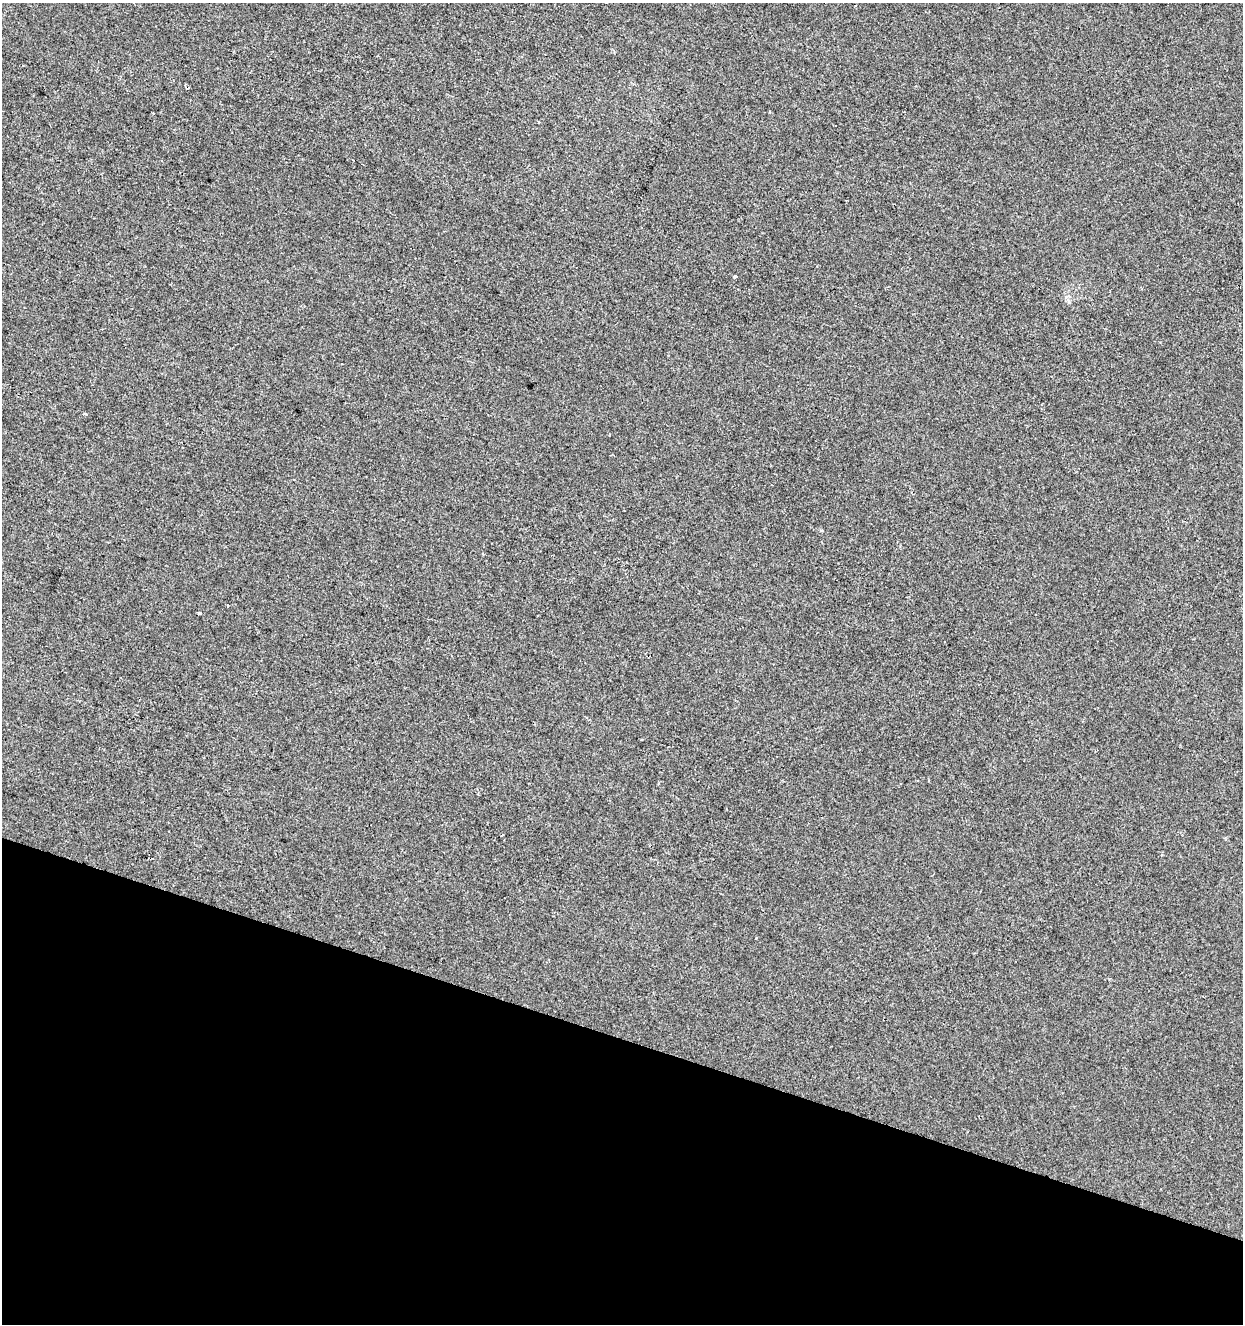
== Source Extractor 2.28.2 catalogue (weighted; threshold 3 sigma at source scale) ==
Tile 15 of 4 x 4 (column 3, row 4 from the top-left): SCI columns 2699-3939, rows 8-1329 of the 5459 x 5293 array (HDU 1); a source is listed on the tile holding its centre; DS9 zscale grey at full resolution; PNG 1245 x 1326 px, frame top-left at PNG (2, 3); no overlay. Shown black and unused: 22% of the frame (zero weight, under 2 of 3 exposures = <1% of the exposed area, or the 3 px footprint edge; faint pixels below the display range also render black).
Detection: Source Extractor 2.28.2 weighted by HDU 2 'WHT'; one run over the whole footprint, this tile lists its part. Background -7.68e-04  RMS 0.0042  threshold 0.0188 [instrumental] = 3 sigma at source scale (4.5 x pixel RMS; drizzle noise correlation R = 1.50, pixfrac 1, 0.0396/0.0396 arcsec/px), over >= 5 px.
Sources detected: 7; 1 cosmic-ray / hot-pixel residue — not listed; the other 6 listed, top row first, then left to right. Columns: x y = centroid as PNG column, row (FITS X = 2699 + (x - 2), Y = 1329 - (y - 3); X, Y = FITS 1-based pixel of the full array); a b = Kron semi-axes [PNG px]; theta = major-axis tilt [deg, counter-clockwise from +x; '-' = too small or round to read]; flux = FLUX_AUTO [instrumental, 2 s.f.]
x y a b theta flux
735 276 3 3 - 1.9
1068 301 7 4 -71 0.87
85 414 4 3 - 0.61
227 606 3 2 - 0.44
199 613 4 3 - 1
756 938 4 2 - 0.33